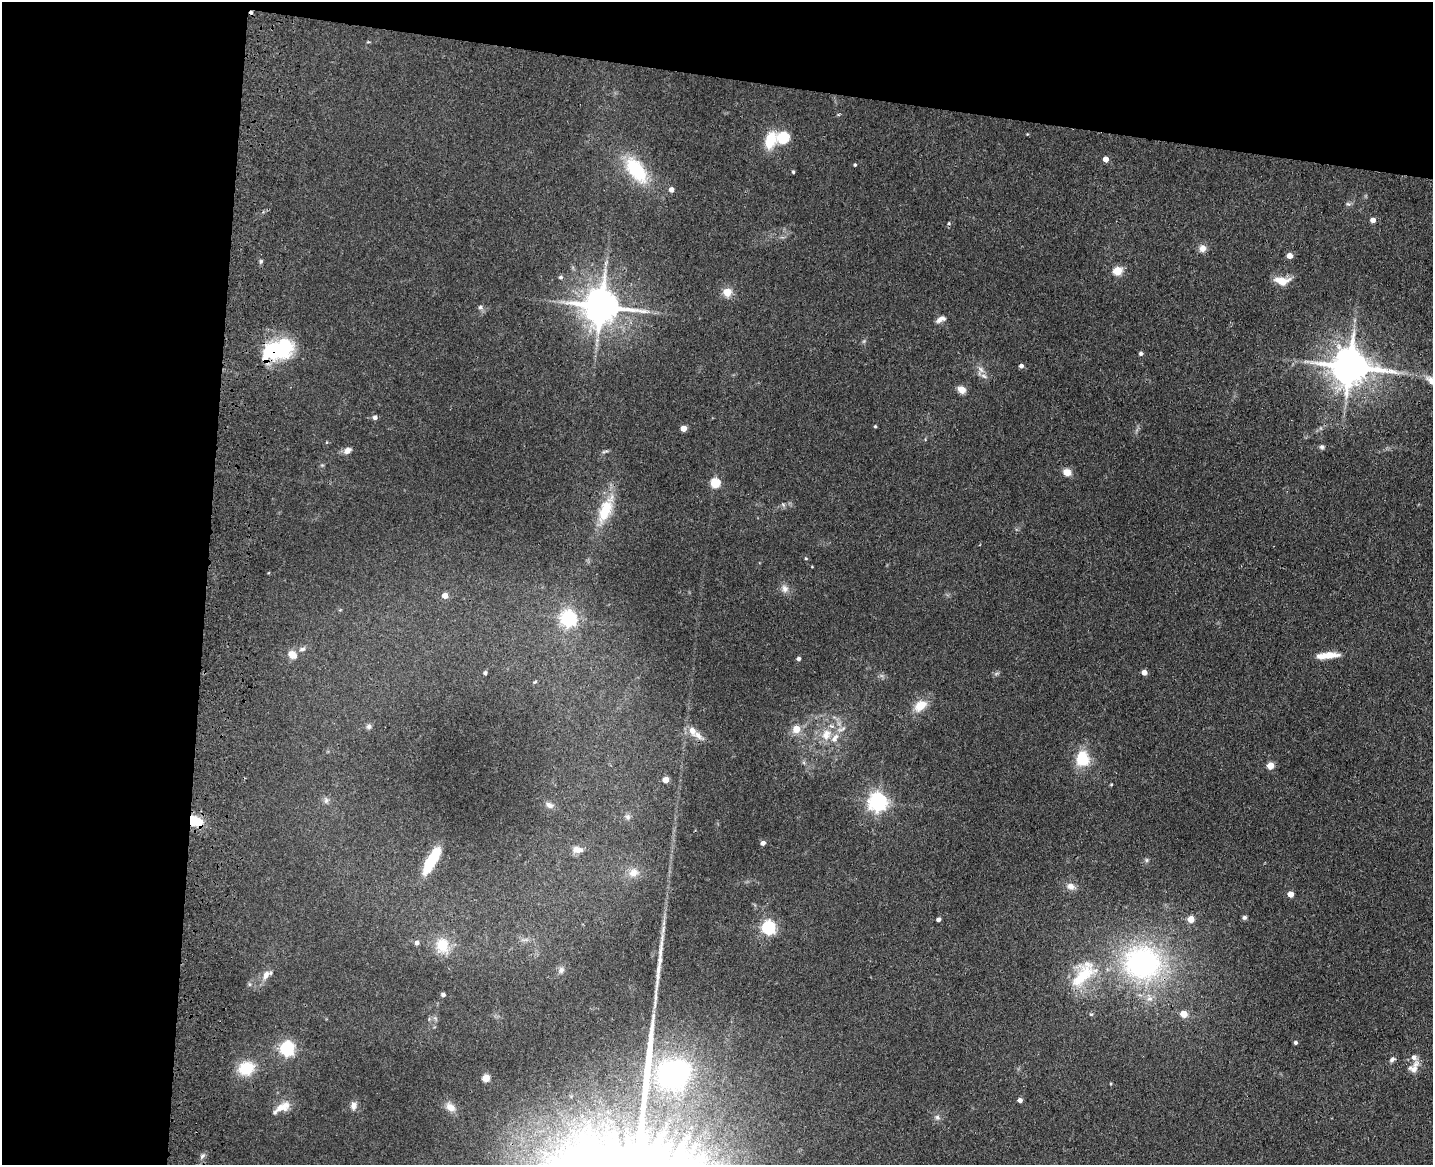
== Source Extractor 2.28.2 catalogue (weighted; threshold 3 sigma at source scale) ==
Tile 1 of 3 x 4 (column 1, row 1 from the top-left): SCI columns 333-1763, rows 3507-4669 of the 4844 x 4686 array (HDU 1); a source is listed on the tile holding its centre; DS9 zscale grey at full resolution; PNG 1435 x 1167 px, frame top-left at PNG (2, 2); no overlay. Shown black and unused: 21% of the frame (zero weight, under 3 of 4 exposures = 6% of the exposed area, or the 3 px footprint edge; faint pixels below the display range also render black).
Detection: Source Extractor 2.28.2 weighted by HDU 2 'WHT'; one run over the whole footprint, this tile lists its part. Background 0.0939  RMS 0.0065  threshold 0.0295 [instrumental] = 3 sigma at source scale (4.5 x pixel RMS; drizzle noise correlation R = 1.50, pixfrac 1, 0.05/0.05 arcsec/px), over >= 5 px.
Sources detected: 103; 2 inside a brighter object's white glare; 1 cosmic-ray / hot-pixel residue — not listed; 5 inside a brighter listed object's ellipse — not listed separately; the other 95 listed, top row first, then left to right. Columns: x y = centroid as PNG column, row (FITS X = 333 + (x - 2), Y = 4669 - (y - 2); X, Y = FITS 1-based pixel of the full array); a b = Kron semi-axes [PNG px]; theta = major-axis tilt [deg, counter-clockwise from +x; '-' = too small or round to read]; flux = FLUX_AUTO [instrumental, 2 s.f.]
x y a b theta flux
783 137 18 15 16 13
770 140 18 10 73 18
1106 159 5 4 - 5.2
855 165 3 3 - 0.88
636 170 33 17 -53 38
793 172 3 3 - 0.86
671 190 5 5 - 3.7
1348 204 6 4 -18 1
1373 220 4 4 - 4
949 223 6 4 72 0.83
1202 248 10 8 68 4.1
1289 256 5 4 - 6.2
261 261 5 5 - 1.1
1117 271 5 5 - 29
561 277 5 5 - 1.3
1282 281 19 10 -3 8.9
727 292 10 10 - 7
601 306 11 10 - 1800
480 307 7 6 - 1.8
941 319 13 6 25 3.3
279 350 38 21 19 51
1141 354 5 4 - 1.6
1021 366 4 4 - 2.4
1349 367 12 10 -6 1900
981 369 11 7 -50 3.7
1432 381 19 8 -38 7
961 390 9 7 -29 5.3
375 417 5 5 - 2.2
875 426 4 4 - 0.79
683 428 4 4 - 9.1
1322 447 6 6 - 1.4
347 451 9 6 30 3.9
605 451 11 3 10 1.3
1067 472 8 7 - 6.4
715 483 5 5 - 37
605 510 40 15 68 23
806 558 5 4 - 0.77
812 567 4 3 - 0.44
785 588 11 9 -65 3.7
445 596 5 4 - 6.4
568 618 6 6 - 210
302 649 10 6 17 2.3
292 654 12 8 -33 6.4
1328 655 28 7 5 9.8
798 659 4 4 - 2
1144 672 4 4 - 5.2
485 673 4 4 - 1.6
535 682 6 4 23 0.81
920 706 16 11 37 11
369 726 7 6 - 1.9
796 729 5 5 - 13
841 729 14 5 24 3.2
692 730 14 9 -64 5.7
826 734 17 13 66 11
1083 759 18 15 -81 19
1270 766 5 4 - 14
665 780 4 4 - 9.1
1111 784 4 3 - 0.59
326 800 8 6 90 1.9
877 802 6 6 - 330
549 805 10 7 -27 2.8
628 817 9 7 -64 2.1
195 821 16 9 -22 19
763 843 4 4 - 3
577 850 12 7 -5 5.2
1146 860 6 5 - 1.1
429 864 26 14 63 17
633 872 14 12 21 6.6
1071 886 11 8 -22 4.1
1290 894 4 4 - 7.7
1244 917 6 5 - 1.5
1191 919 5 4 - 9.9
938 920 4 4 - 2.3
768 928 6 6 - 140
417 943 5 5 - 2.7
442 945 19 16 -81 16
1142 963 45 39 -10 140
659 968 45 6 84 12
561 970 9 7 54 2.3
1083 974 48 22 49 36
266 975 14 8 57 5
443 995 5 4 - 1.5
1184 1014 5 4 - 13
1295 1042 3 3 - 1.4
287 1049 6 6 - 160
1392 1059 8 5 54 1.9
246 1068 17 14 23 20
1414 1068 18 11 52 6
672 1074 31 26 -58 100
486 1078 5 4 - 18
1020 1100 4 4 - 3.5
353 1105 11 8 80 3.2
450 1107 14 9 -37 5.4
280 1108 18 12 -2 6.7
937 1117 8 7 - 2.1
Overlapping masked pixels (flux is a lower limit): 3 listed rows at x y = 279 350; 1349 367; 195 821
Isophote crosses this tile's border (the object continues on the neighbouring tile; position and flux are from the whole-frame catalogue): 1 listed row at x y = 1432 381